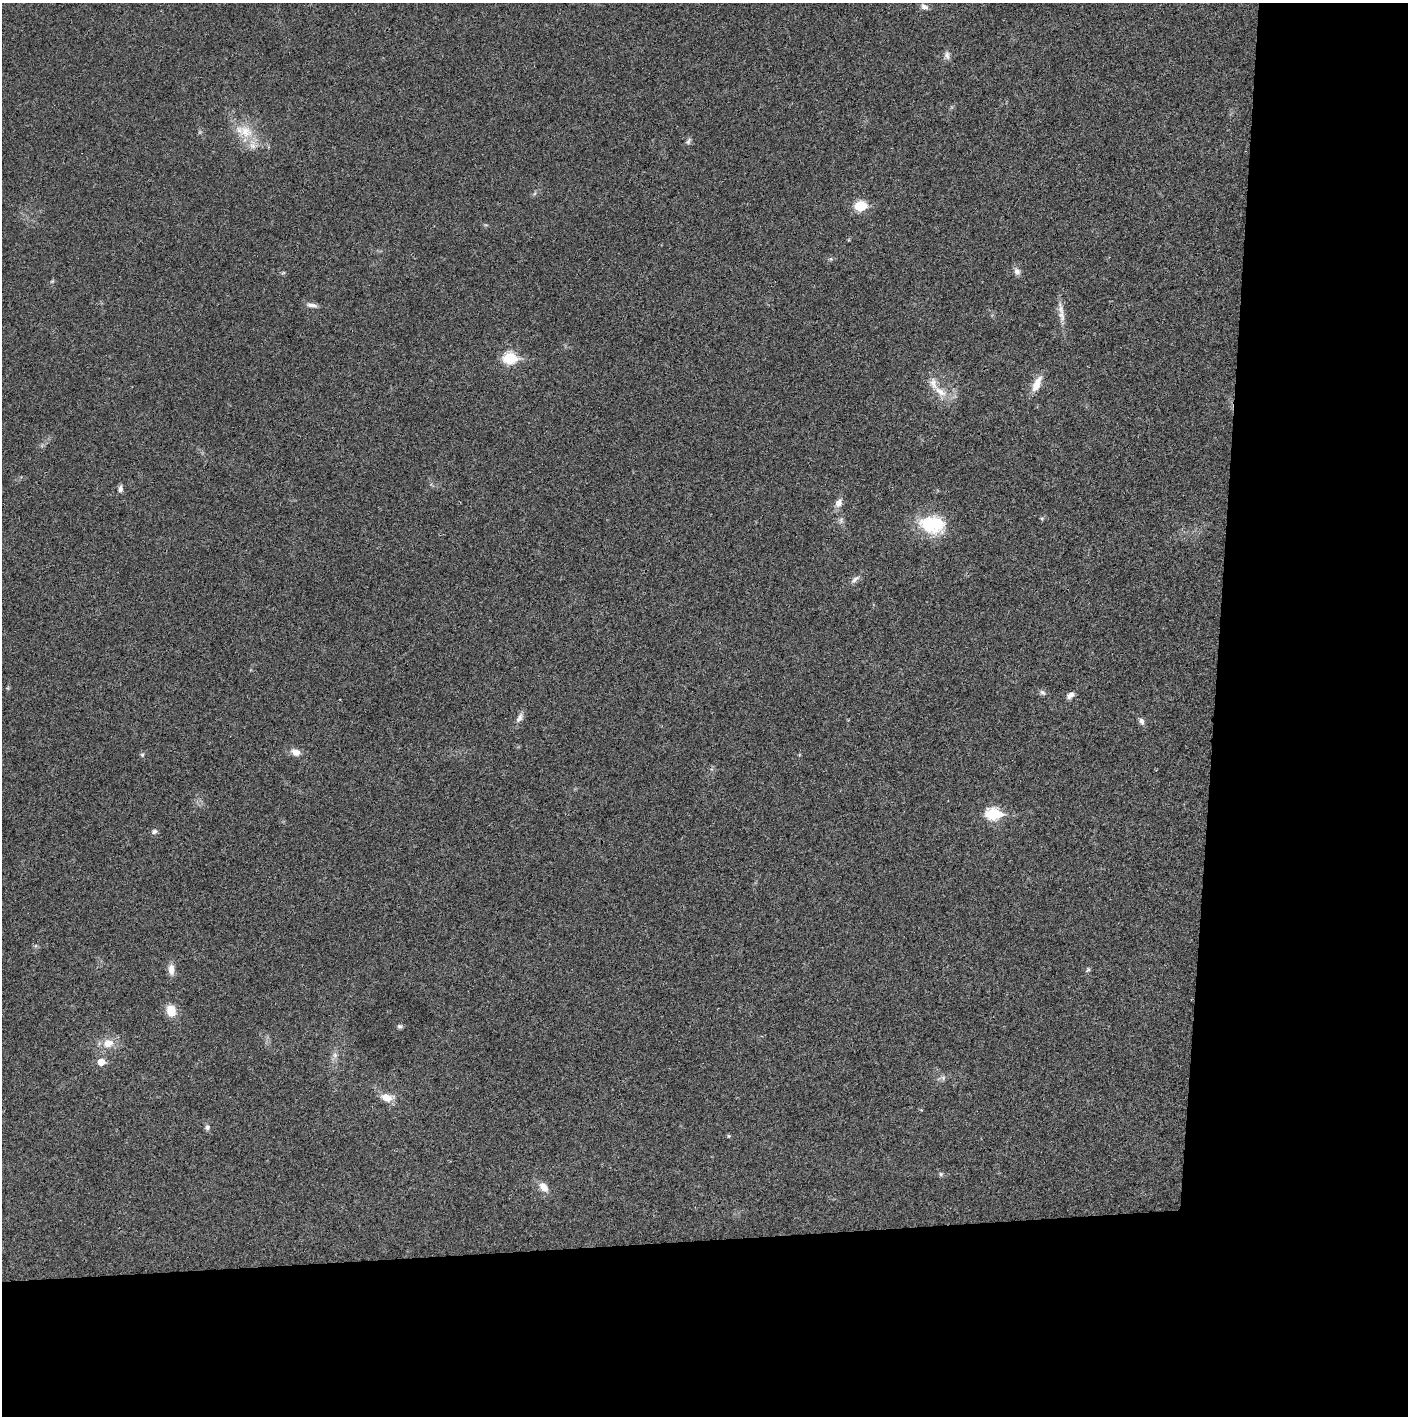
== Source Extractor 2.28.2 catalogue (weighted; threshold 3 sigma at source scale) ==
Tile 9 of 3 x 3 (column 3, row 3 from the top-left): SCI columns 2815-4220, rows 3-1416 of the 4222 x 4245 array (HDU 1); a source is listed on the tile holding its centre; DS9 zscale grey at full resolution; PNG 1410 x 1418 px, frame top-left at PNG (2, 3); no overlay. Shown black and unused: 24% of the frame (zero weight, under 3 of 4 exposures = <1% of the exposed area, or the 3 px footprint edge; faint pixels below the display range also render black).
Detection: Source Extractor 2.28.2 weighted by HDU 2 'WHT'; one run over the whole footprint, this tile lists its part. Background 0.0189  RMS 0.0041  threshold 0.0185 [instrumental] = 3 sigma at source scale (4.5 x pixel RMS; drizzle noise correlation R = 1.50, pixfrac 1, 0.05/0.05 arcsec/px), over >= 5 px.
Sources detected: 39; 2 inside a brighter listed object's ellipse — not listed separately; the other 37 listed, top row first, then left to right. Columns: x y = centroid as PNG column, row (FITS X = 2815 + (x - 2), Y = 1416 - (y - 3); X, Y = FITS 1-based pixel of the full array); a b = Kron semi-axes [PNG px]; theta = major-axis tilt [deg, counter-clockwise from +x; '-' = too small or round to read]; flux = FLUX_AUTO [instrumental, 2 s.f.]
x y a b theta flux
924 7 9 6 -29 1.4
947 55 11 7 -84 1.6
246 131 22 17 -32 9.8
688 141 9 5 79 1
860 206 7 6 - 23
1017 271 10 8 -62 1.7
312 305 15 5 -7 1.7
1062 316 18 8 -80 3.3
510 358 7 6 - 33
1037 384 22 9 64 5.2
940 392 20 9 -36 5.2
120 489 9 5 86 1.3
838 503 12 9 66 2.4
1042 518 5 5 - 0.55
932 524 33 21 -9 19
855 579 15 6 43 1.8
1042 692 9 6 -30 1.1
1070 695 9 6 32 2
519 718 15 7 64 2
1141 721 10 6 -70 1.5
296 752 11 8 -26 2.9
142 755 5 5 - 0.56
993 814 8 6 -2 38
154 832 7 6 - 1.1
171 969 15 8 -87 2.9
1088 970 7 4 63 0.65
171 1010 13 10 -76 5.7
400 1026 6 5 - 0.95
108 1043 15 11 15 5.1
335 1055 7 7 - 1.3
101 1062 6 6 - 4.9
943 1078 6 6 - 1
387 1098 15 9 -20 4.1
207 1127 8 7 - 1.1
728 1136 5 3 - 0.42
941 1174 6 5 - 0.75
544 1187 13 8 -52 3.8